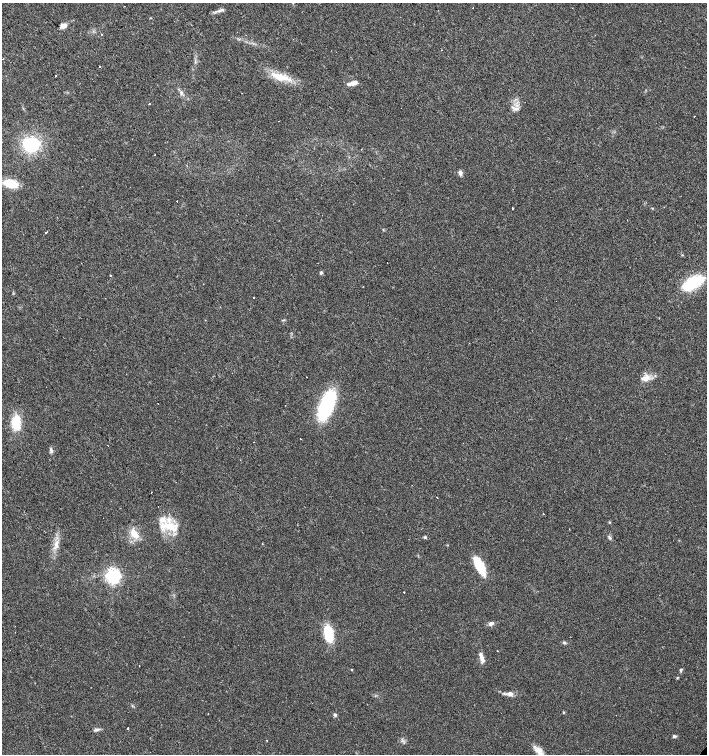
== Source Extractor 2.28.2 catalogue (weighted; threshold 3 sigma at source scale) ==
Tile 11 of 4 x 4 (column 3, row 3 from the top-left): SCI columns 3037-4445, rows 1505-3008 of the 6005 x 6018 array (HDU 1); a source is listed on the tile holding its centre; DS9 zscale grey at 2 x 2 block average (1 PNG px = mean of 2 x 2 image px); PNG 709 x 756 px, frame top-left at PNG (2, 3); no overlay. Shown black and unused: <1% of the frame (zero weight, under 3 of 4 exposures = <1% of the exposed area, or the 3 px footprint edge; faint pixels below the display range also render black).
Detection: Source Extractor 2.28.2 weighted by HDU 2 'WHT'; one run over the whole footprint, this tile lists its part. Background 0.0164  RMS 0.0027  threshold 0.0124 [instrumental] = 3 sigma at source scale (4.5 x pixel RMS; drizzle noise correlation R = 1.50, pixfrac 1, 0.0396/0.0396 arcsec/px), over >= 5 px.
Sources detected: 74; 12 cosmic-ray / hot-pixel residue — not listed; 4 inside a brighter listed object's ellipse — not listed separately; the other 58 listed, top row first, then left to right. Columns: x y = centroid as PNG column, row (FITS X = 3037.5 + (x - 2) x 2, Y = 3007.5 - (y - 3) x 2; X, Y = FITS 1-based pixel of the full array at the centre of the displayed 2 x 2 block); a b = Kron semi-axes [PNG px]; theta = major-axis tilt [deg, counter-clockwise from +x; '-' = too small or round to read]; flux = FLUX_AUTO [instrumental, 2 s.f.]
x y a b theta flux
221 10 10 3 18 2
63 26 8 5 29 3
101 35 2 2 - 0.38
442 50 2 2 - 0.83
3 59 2 2 - 0.71
99 66 2 2 - 4.3
56 76 2 2 - 0.28
281 77 29 8 -16 13
353 83 12 4 14 3.7
181 93 4 3 - 1.2
149 104 2 2 - 3.9
516 109 6 4 79 2.1
694 116 2 2 - 0.68
279 121 2 2 - 0.35
31 145 12 11 - 41
460 173 6 4 -83 2
11 183 15 8 -12 14
177 201 2 2 - 0.37
513 208 2 2 - 14
652 208 3 2 - 0.38
46 232 2 2 - 5
321 273 5 3 - 0.96
110 275 2 2 - 1.2
692 283 25 10 32 30
254 298 2 2 - 0.41
306 377 2 2 - 1
646 378 11 7 19 5.5
158 403 2 2 - 0.79
326 405 25 9 67 77
16 423 14 9 -88 17
301 439 2 2 - 6.2
51 449 7 3 -66 1.2
151 493 2 2 - 2.9
544 514 2 2 - 0.39
170 526 25 10 -5 15
134 534 14 7 -51 7.3
425 537 5 3 - 0.86
610 538 4 3 - 1.1
56 543 8 4 60 2.9
480 566 23 8 -62 17
113 576 5 4 - 180
404 592 2 2 - 1.4
491 624 6 4 13 2
328 633 12 6 -80 32
564 642 4 2 - 0.66
497 651 2 2 - 1.4
482 658 6 5 - 2
139 666 2 2 - 0.86
352 670 3 2 - 0.45
681 670 5 3 - 0.89
510 694 8 6 -15 2.6
563 712 3 2 - 0.46
335 715 4 4 - 1.2
128 728 2 2 - 2.2
96 730 9 3 12 1.5
674 736 5 4 - 1.1
267 740 2 2 - 2.6
539 751 13 7 -48 5.2
Diffuse or blended objects may show on this block-average render without a row.